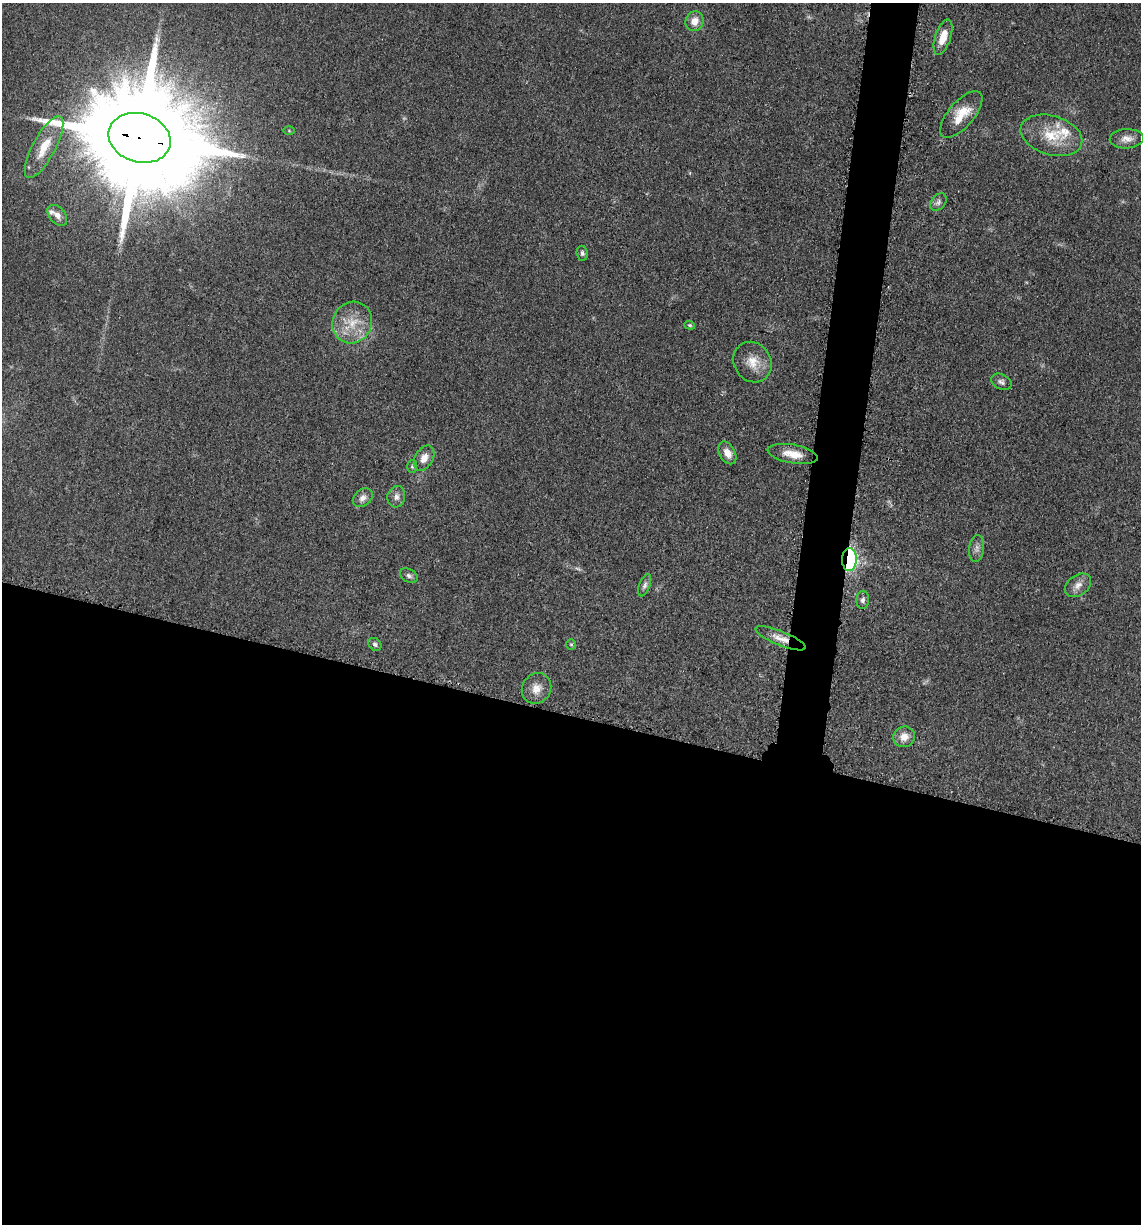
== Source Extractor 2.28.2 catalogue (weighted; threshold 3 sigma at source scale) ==
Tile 14 of 4 x 4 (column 2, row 4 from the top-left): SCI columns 1386-2524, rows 21-1242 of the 4980 x 4921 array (HDU 1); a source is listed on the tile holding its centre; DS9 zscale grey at full resolution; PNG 1143 x 1226 px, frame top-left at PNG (2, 3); each listed source drawn as its Kron ellipse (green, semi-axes under 4 px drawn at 4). Shown black and unused: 44% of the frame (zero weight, under 3 of 5 exposures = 4% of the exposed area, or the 3 px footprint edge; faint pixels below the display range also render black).
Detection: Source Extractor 2.28.2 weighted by HDU 2 'WHT'; one run over the whole footprint, this tile lists its part. Background 0.0562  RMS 0.0059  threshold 0.0267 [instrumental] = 3 sigma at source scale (4.5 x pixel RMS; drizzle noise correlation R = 1.50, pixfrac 1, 0.05/0.05 arcsec/px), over >= 5 px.
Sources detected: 35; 1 too faint to see at this stretch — neither listed nor drawn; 2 inside a brighter listed object's ellipse — not listed separately; the other 32 listed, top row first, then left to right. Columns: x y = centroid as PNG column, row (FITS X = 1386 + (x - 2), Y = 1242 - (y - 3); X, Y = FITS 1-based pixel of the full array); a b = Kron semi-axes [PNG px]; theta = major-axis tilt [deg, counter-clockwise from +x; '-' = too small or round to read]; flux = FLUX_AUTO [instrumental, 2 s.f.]
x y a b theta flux
694 21 10 9 - 5.8
943 37 19 7 72 9.2
961 114 29 12 49 14
289 131 5 4 - 0.57
1051 135 32 19 -17 19
140 138 32 24 -17 24000
1127 139 17 9 2 4.9
44 147 34 11 62 14
938 202 10 7 51 2.2
57 215 12 8 -48 3.4
582 253 7 5 -83 1.6
352 323 21 19 61 16
690 325 5 4 - 0.75
752 362 21 18 -57 11
1001 382 11 7 -25 2.1
727 453 12 8 -61 5.4
793 454 25 9 -10 9.3
424 458 14 9 60 5.4
412 466 6 5 - 1
396 497 11 9 76 3
363 498 11 8 40 3.3
977 549 13 7 83 3
849 559 11 7 88 110
409 576 9 6 -27 2
645 585 12 5 70 1.9
1078 585 14 10 36 4.8
863 600 9 6 88 2.2
781 638 27 7 -22 6.3
375 644 7 5 -43 1.7
571 644 5 5 - 0.86
537 688 16 14 56 6.9
904 737 11 10 - 5.7
Overlapping masked pixels (flux is a lower limit): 3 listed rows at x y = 140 138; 849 559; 781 638